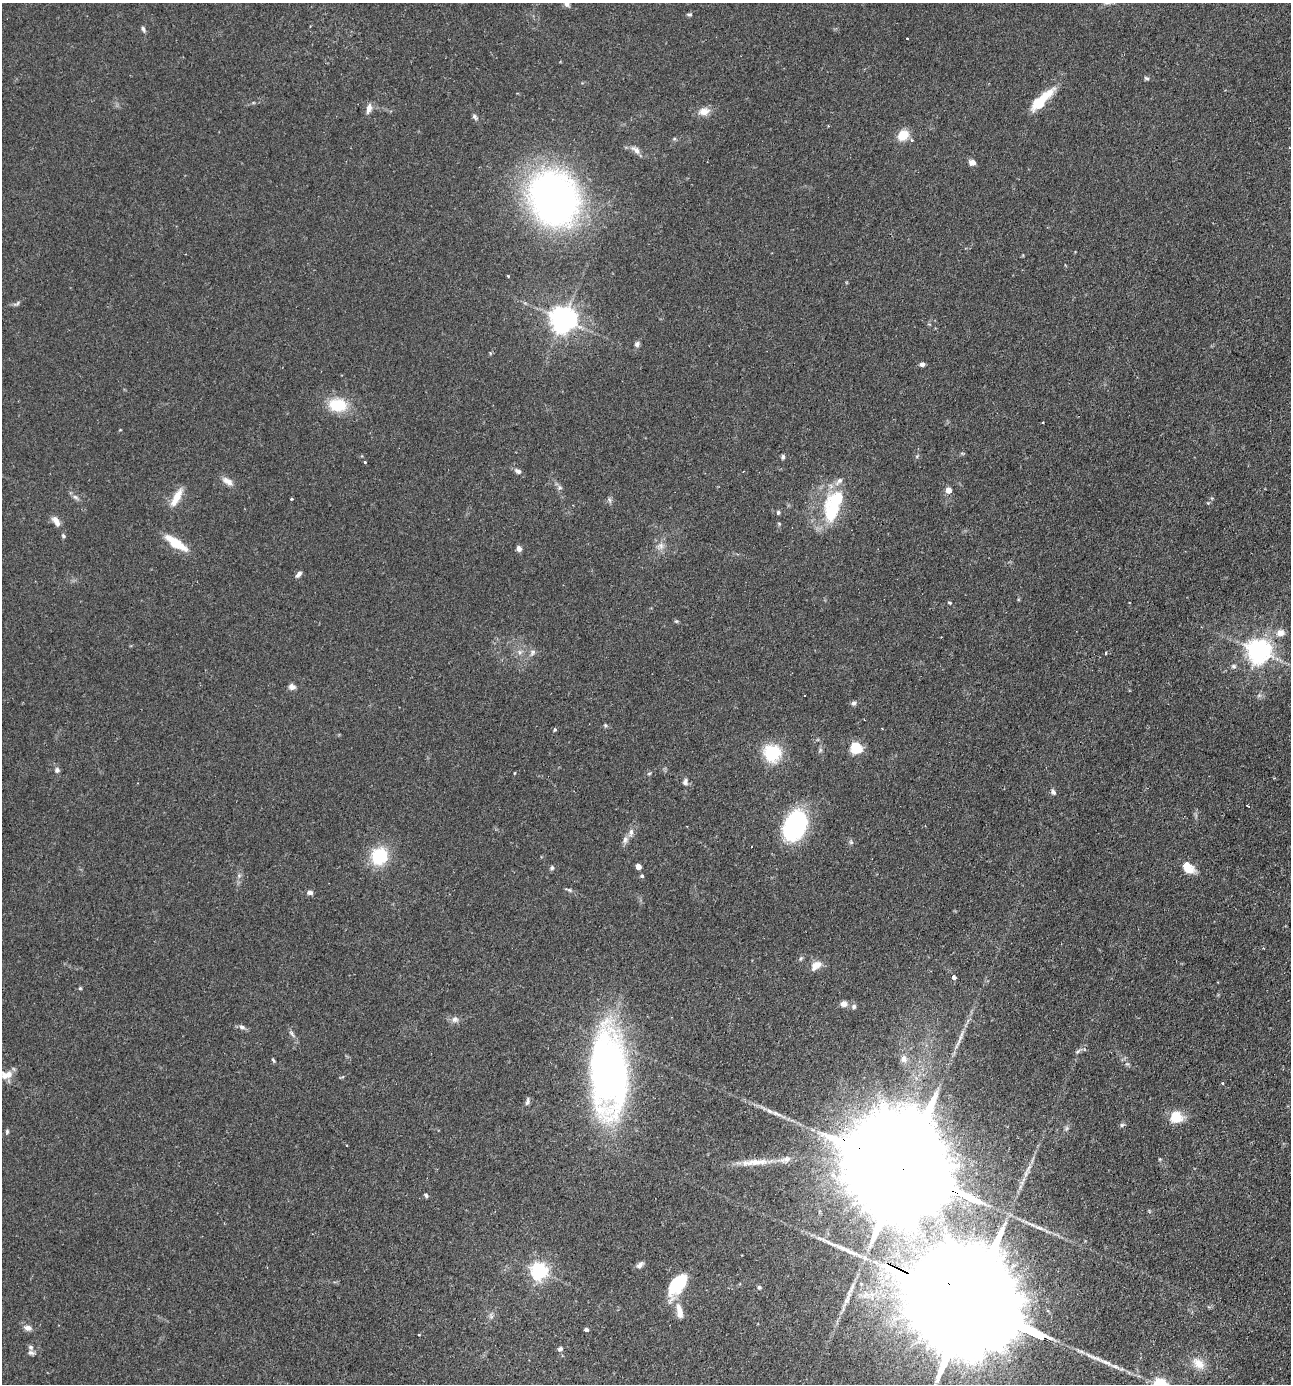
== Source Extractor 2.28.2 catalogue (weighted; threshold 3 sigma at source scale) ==
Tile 6 of 4 x 4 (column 2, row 2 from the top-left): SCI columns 1459-2747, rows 2806-4187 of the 5630 x 5612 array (HDU 1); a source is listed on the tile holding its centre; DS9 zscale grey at full resolution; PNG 1293 x 1386 px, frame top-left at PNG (2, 3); no overlay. Shown black and unused: <1% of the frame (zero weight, under 2 of 3 exposures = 4% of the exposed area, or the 3 px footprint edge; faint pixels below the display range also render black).
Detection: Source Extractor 2.28.2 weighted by HDU 2 'WHT'; one run over the whole footprint, this tile lists its part. Background 0.152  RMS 0.0074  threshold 0.0331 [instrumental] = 3 sigma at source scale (4.5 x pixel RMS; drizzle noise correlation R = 1.50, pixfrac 1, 0.05/0.05 arcsec/px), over >= 5 px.
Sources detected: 124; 2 inside a brighter object's white glare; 1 cosmic-ray / hot-pixel residue — not listed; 7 inside a brighter listed object's ellipse — not listed separately; the other 114 listed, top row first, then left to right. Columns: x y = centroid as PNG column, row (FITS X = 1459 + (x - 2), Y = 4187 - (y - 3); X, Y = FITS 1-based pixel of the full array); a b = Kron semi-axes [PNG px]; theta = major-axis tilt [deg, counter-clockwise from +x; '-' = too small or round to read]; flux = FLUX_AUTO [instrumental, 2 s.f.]
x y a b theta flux
567 4 7 6 - 2.2
689 14 6 5 - 1.2
143 29 9 5 -72 1.7
907 38 2 2 - 0.51
1146 78 7 4 -18 1.3
1041 100 32 9 44 24
369 108 14 6 77 4
704 111 16 10 12 6.6
475 117 9 6 -51 1.8
903 135 13 10 40 13
674 139 6 4 18 0.96
635 150 16 8 -38 4.6
972 162 7 6 - 4.3
553 198 39 32 -71 430
508 276 3 3 - 0.78
17 304 10 5 27 1.6
563 319 8 8 - 840
637 344 8 7 - 2.2
922 364 6 5 - 2.1
338 405 20 14 -6 25
1043 422 2 2 - 0.59
962 453 6 3 -19 0.8
917 456 6 4 46 1
783 457 6 4 74 1.6
364 462 3 3 - 1.5
518 471 10 6 -26 2.6
228 481 17 8 -35 5.1
839 481 15 6 45 4.4
560 488 7 7 - 1.8
948 490 5 5 - 8.8
76 497 10 6 -37 2.3
176 497 23 8 61 11
292 499 3 3 - 1.1
610 500 9 4 -81 1.5
832 510 26 18 74 37
778 513 6 5 - 1.3
56 521 13 6 -59 5.9
779 523 5 3 - 0.69
63 536 6 5 - 1.2
176 543 24 8 -33 21
660 546 11 9 46 4.5
519 549 6 5 - 2.7
299 574 9 5 51 2.5
950 603 6 4 -3 0.93
676 621 6 5 - 0.99
1280 633 12 9 14 5.4
1259 651 8 8 - 650
520 652 6 6 - 2
532 653 10 6 52 2.5
1106 653 4 2 - 0.68
1233 666 7 6 - 1.8
292 687 8 7 - 3.1
1259 695 6 6 - 1.7
854 703 7 6 - 2
605 725 6 5 - 1
555 729 4 4 - 1.1
856 748 6 5 - 73
772 753 8 7 - 93
57 770 7 6 - 2.1
514 773 4 3 - 0.52
649 773 6 4 3 0.92
685 782 9 7 80 2.5
1053 792 8 5 -58 2.1
1248 806 4 2 - 0.76
795 826 31 20 66 92
631 832 12 6 85 3.2
625 840 10 7 72 3
851 842 7 5 -45 1.4
379 856 18 16 61 34
638 866 4 4 - 7.1
552 868 6 6 - 1.3
1188 869 16 10 -18 10
642 876 4 4 - 1.3
569 890 11 4 -17 1.5
310 892 7 6 - 2.5
801 958 7 4 58 1.2
816 965 15 10 39 6.5
954 977 4 4 - 7.6
80 988 4 4 - 0.8
843 1004 8 7 - 3.8
854 1006 6 6 - 2
455 1019 10 9 - 3.3
242 1027 9 6 -28 2.4
292 1034 12 5 -52 2.3
957 1044 19 4 61 4
1078 1051 9 4 44 1.7
904 1059 10 9 - 4.5
273 1060 7 3 -63 1
1127 1064 6 4 17 1
609 1072 66 29 -88 450
4 1076 11 10 - 6.5
1223 1083 4 3 - 0.91
527 1101 12 5 74 2.1
1176 1117 6 6 - 48
1122 1125 7 5 45 1.3
1067 1128 8 5 73 1.7
7 1131 7 5 76 1.2
346 1145 3 2 - 0.79
1160 1159 5 3 - 0.69
754 1162 45 8 4 15
905 1169 80 22 -26 39000
426 1195 6 4 -44 1.4
640 1265 10 6 47 2.8
539 1271 6 6 - 250
674 1285 25 14 75 29
759 1287 6 5 - 1.3
970 1303 99 21 -26 47000
679 1311 21 8 -78 8.4
28 1328 9 6 -12 4.1
586 1329 4 4 - 2.2
31 1347 7 6 - 1.9
560 1349 6 5 - 1.8
1198 1363 19 12 -35 9.9
1160 1384 6 6 - 130
Overlapping masked pixels (flux is a lower limit): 2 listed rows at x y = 905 1169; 970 1303
Isophote crosses this tile's border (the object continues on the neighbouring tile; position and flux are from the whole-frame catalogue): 3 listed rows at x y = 567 4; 4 1076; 1160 1384